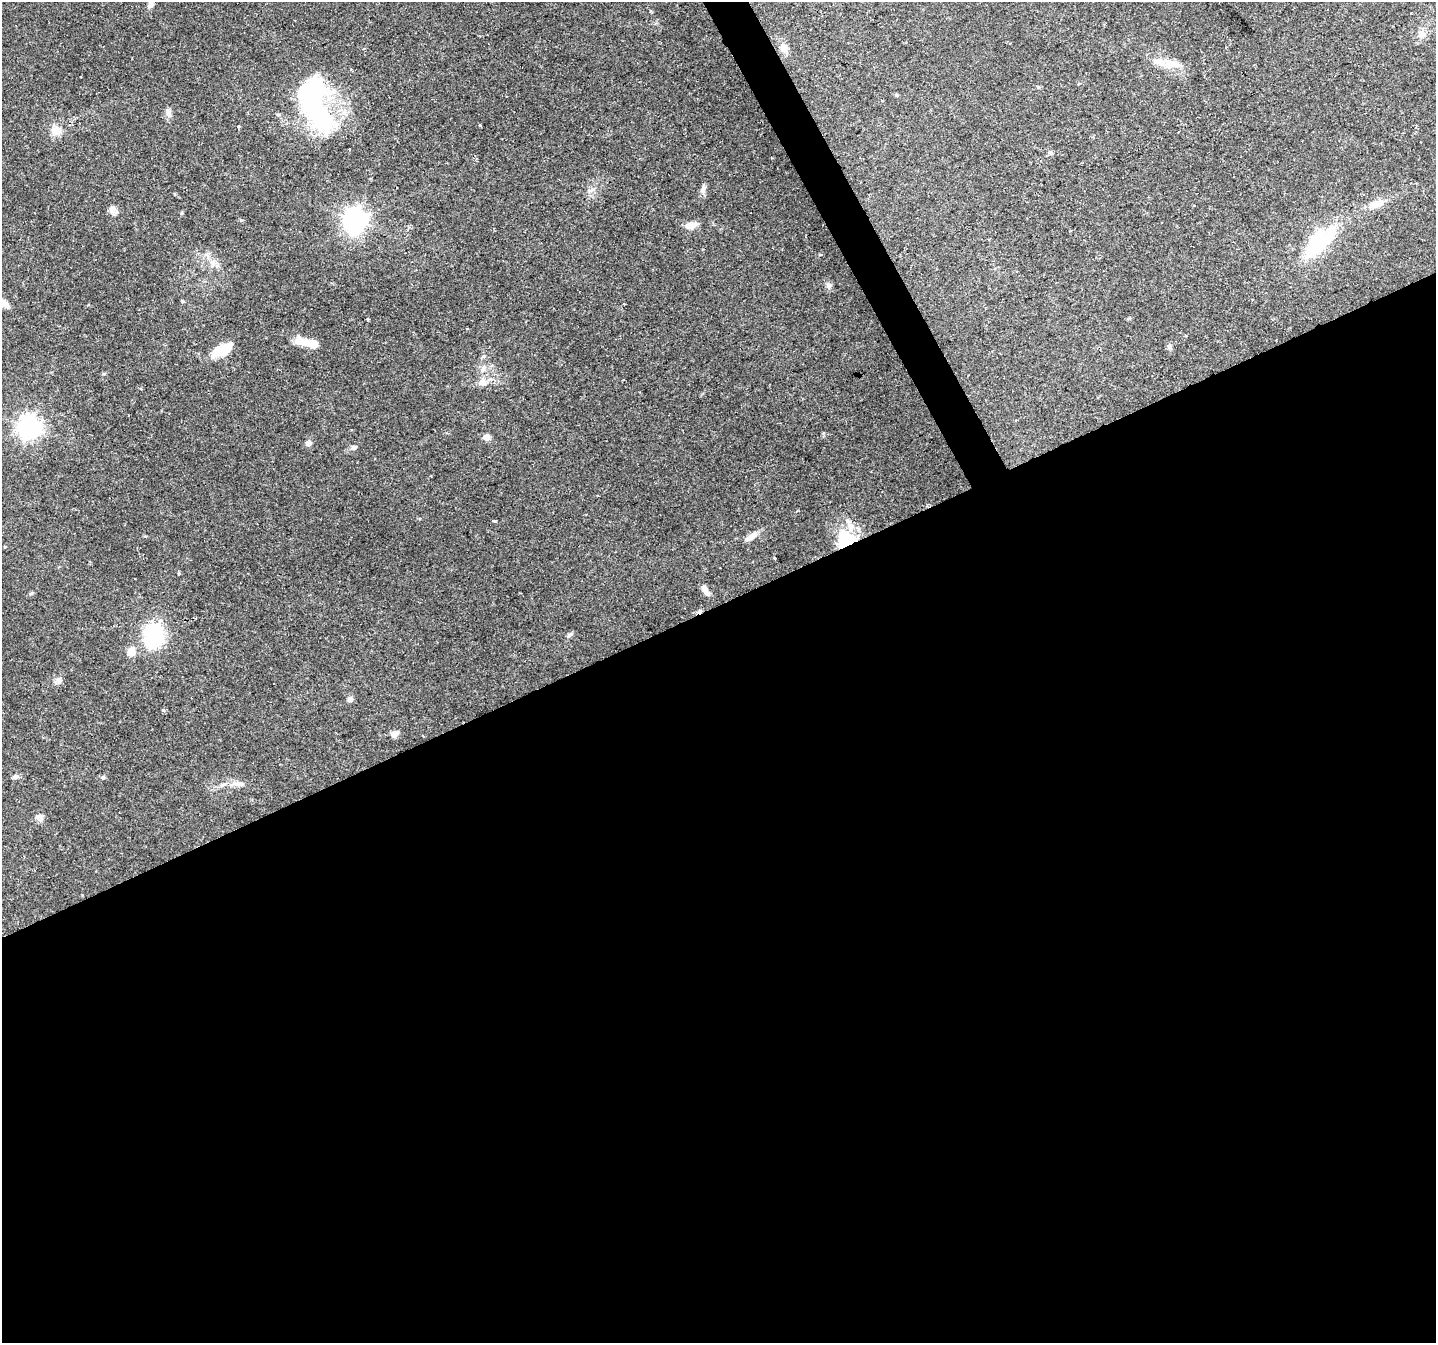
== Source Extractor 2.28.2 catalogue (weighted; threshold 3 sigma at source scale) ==
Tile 15 of 4 x 4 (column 3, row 4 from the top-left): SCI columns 2872-4305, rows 159-1499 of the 5740 x 5617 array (HDU 1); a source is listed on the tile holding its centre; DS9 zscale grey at full resolution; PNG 1438 x 1345 px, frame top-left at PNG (2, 2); no overlay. Shown black and unused: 56% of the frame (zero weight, under 2 of 3 exposures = <1% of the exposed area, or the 3 px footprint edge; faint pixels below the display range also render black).
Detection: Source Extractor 2.28.2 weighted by HDU 2 'WHT'; one run over the whole footprint, this tile lists its part. Background 0.0931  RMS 0.0052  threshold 0.0235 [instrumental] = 3 sigma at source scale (4.5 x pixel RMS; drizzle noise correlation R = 1.50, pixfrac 1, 0.0396/0.0396 arcsec/px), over >= 5 px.
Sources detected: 56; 4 inside a brighter object's white glare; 1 cosmic-ray / hot-pixel residue — not listed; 1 inside a brighter listed object's ellipse — not listed separately; the other 50 listed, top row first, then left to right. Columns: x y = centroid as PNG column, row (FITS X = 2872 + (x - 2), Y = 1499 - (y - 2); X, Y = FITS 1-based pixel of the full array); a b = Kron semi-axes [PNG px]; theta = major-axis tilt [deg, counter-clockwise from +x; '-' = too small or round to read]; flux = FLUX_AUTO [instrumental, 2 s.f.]
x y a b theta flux
150 4 10 7 71 2.4
1421 34 11 9 75 3.7
784 48 8 8 - 5.2
1171 64 26 10 -5 8.4
896 95 5 4 - 0.7
168 113 13 6 -85 2.1
319 113 45 25 -58 79
480 125 3 3 - 0.65
239 126 3 3 - 1.2
56 131 8 7 - 8.9
1050 152 7 4 -1 0.83
703 189 12 6 82 2.1
1377 203 19 9 18 6.7
1194 206 4 2 - 0.37
112 209 10 9 - 2.8
181 213 6 3 71 0.53
355 220 9 8 - 360
691 225 14 7 12 4.5
1317 242 50 20 37 39
829 286 9 6 -82 1.6
3 303 14 6 -38 4.4
368 320 3 3 - 0.96
467 328 3 2 - 0.74
309 343 27 8 -13 10
1169 346 9 5 -68 1.1
223 349 22 11 24 16
483 369 10 5 70 2
482 383 11 9 -27 3.8
29 427 9 8 - 320
486 437 6 6 - 4
308 443 7 7 - 1.9
354 447 8 6 15 1.6
494 521 6 3 -16 0.78
751 537 19 6 33 3.7
849 540 32 14 27 16
775 558 3 2 - 0.9
178 574 4 4 - 0.74
706 592 12 7 -56 2.4
700 611 8 4 31 1.2
569 635 9 5 39 1.4
154 636 25 19 81 38
131 652 12 9 76 4.3
58 681 11 7 21 2.1
350 699 8 6 35 1.8
163 710 5 3 - 0.58
394 734 9 8 - 2.4
15 777 8 5 10 1.6
103 777 6 4 73 0.95
239 784 16 6 -4 3.2
39 817 12 7 -1 2.3
Overlapping masked pixels (flux is a lower limit): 2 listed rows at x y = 849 540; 700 611
Isophote crosses this tile's border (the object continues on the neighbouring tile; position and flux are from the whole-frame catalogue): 1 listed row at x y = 3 303
Unlisted compact peaks at least as high as the median listed source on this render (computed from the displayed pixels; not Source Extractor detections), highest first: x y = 241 220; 32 593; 103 374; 182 301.